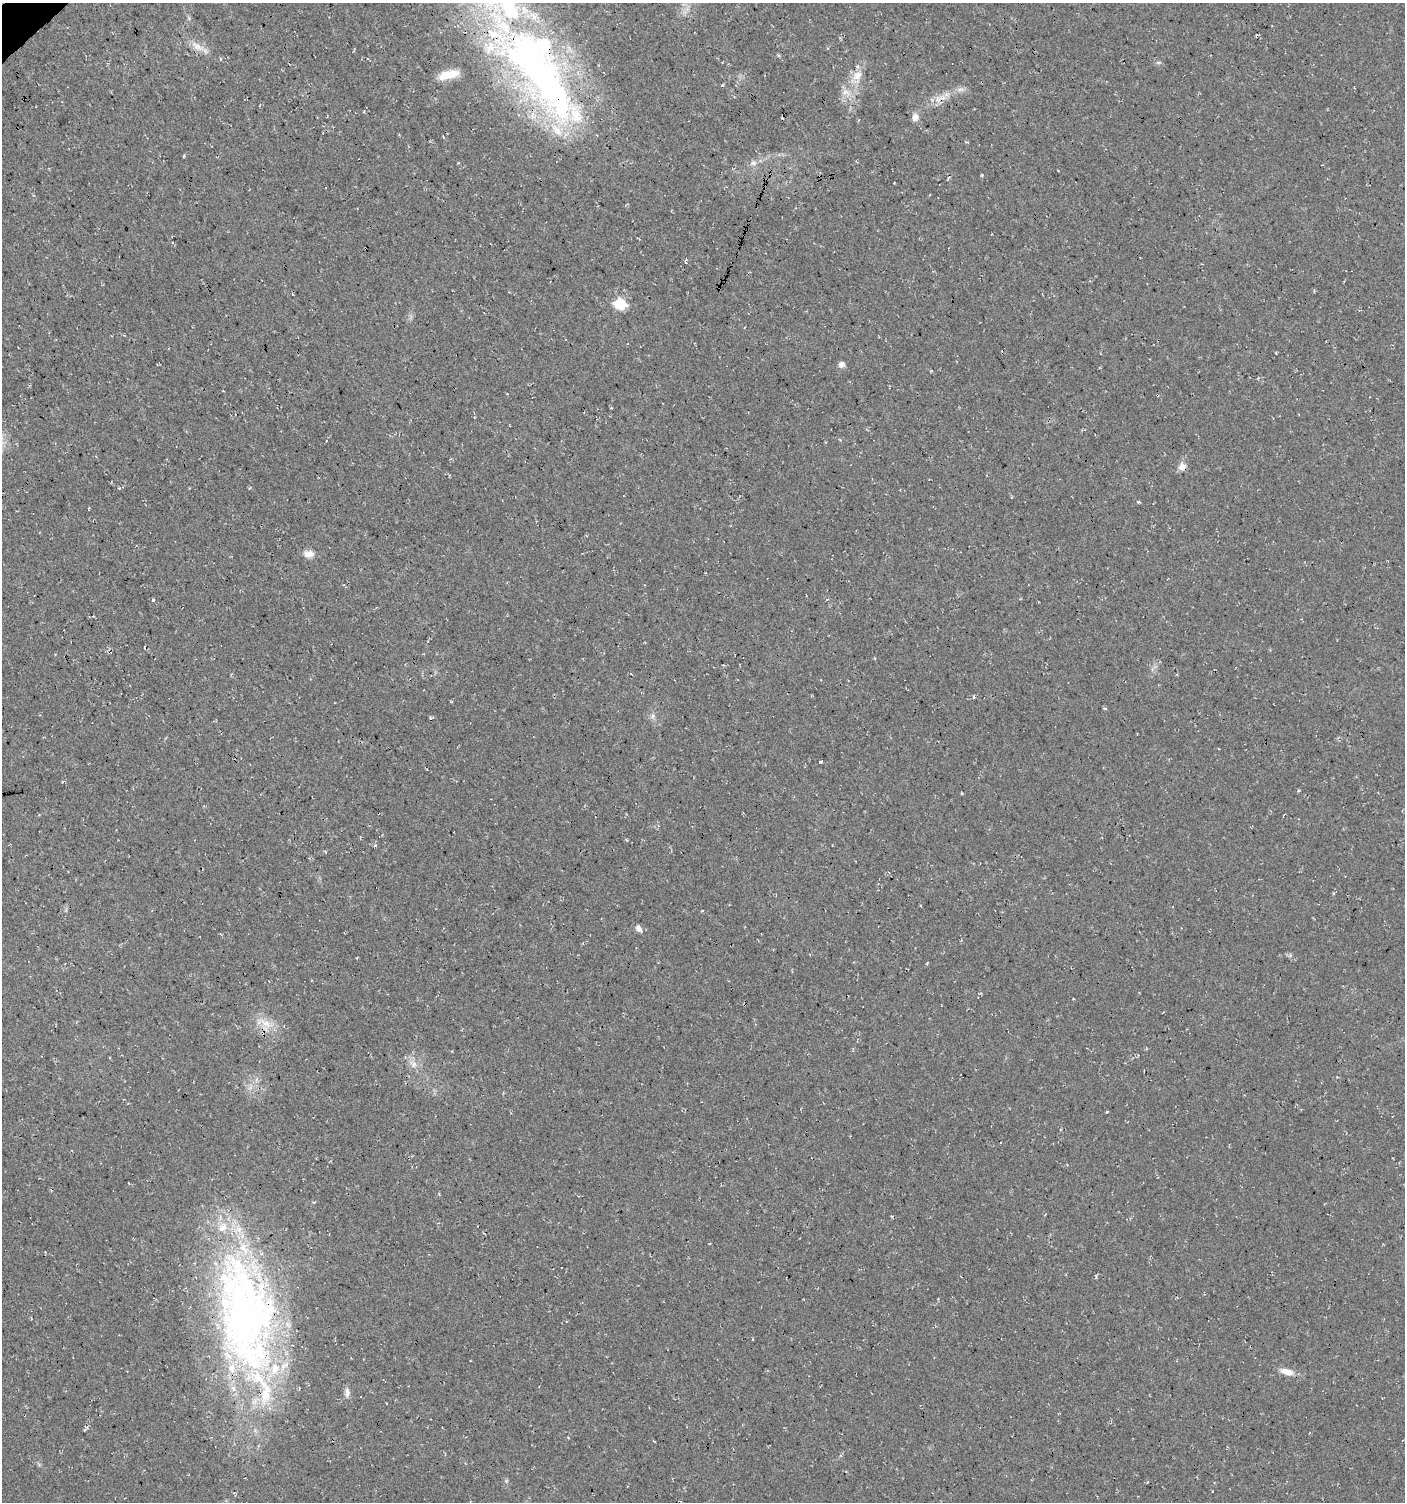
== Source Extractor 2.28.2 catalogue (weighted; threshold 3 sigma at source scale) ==
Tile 11 of 4 x 4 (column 3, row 3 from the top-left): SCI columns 2952-4354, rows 1509-3008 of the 5964 x 6007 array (HDU 1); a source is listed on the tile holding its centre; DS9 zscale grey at full resolution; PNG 1407 x 1504 px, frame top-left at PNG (2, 3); no overlay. Shown black and unused: <1% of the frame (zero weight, under 3 of 4 exposures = <1% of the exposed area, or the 3 px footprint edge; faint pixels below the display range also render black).
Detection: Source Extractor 2.28.2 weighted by HDU 2 'WHT'; one run over the whole footprint, this tile lists its part. Background 0.018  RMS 0.0064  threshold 0.0288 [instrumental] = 3 sigma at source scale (4.5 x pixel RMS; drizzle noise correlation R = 1.50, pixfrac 1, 0.0396/0.0396 arcsec/px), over >= 5 px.
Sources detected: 41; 1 inside a brighter object's white glare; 2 cosmic-ray / hot-pixel residue — not listed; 7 inside a brighter listed object's ellipse — not listed separately; the other 31 listed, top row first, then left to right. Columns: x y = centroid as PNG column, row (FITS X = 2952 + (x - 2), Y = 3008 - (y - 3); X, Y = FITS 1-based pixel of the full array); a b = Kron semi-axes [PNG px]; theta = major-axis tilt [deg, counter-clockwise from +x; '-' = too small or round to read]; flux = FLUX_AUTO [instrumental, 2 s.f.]
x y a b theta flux
197 46 20 8 -38 6.4
1158 62 8 4 8 1
448 75 25 9 14 11
857 76 17 11 41 7.9
545 77 166 52 -53 400
722 85 4 3 - 0.66
960 89 10 5 0 2.4
845 92 8 6 45 3
938 99 11 7 -80 3.5
915 117 10 8 76 3.7
443 137 4 2 - 0.61
753 163 10 6 9 2.6
949 177 4 2 - 0.6
292 294 3 2 - 0.57
620 304 7 6 - 60
842 364 7 6 - 3.2
1182 467 11 10 - 3.7
309 554 14 8 0 4.7
153 600 3 3 - 2.5
1105 708 5 3 - 0.68
653 716 6 6 - 1.8
821 762 3 3 - 1.7
1298 790 4 3 - 0.8
626 840 5 3 - 0.7
639 929 10 7 -50 2.6
266 1023 22 8 -30 8.8
1107 1112 3 2 - 0.67
245 1314 149 65 -82 400
1287 1372 17 8 -14 6.2
347 1393 13 6 -89 2.9
506 1481 6 4 72 0.87
Overlapping masked pixels (flux is a lower limit): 3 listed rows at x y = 545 77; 1182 467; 245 1314
Isophote crosses this tile's border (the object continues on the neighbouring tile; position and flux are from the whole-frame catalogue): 1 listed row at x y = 545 77
Unlisted compact peaks at least as high as the median listed source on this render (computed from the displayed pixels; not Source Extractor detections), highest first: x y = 982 175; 1138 502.